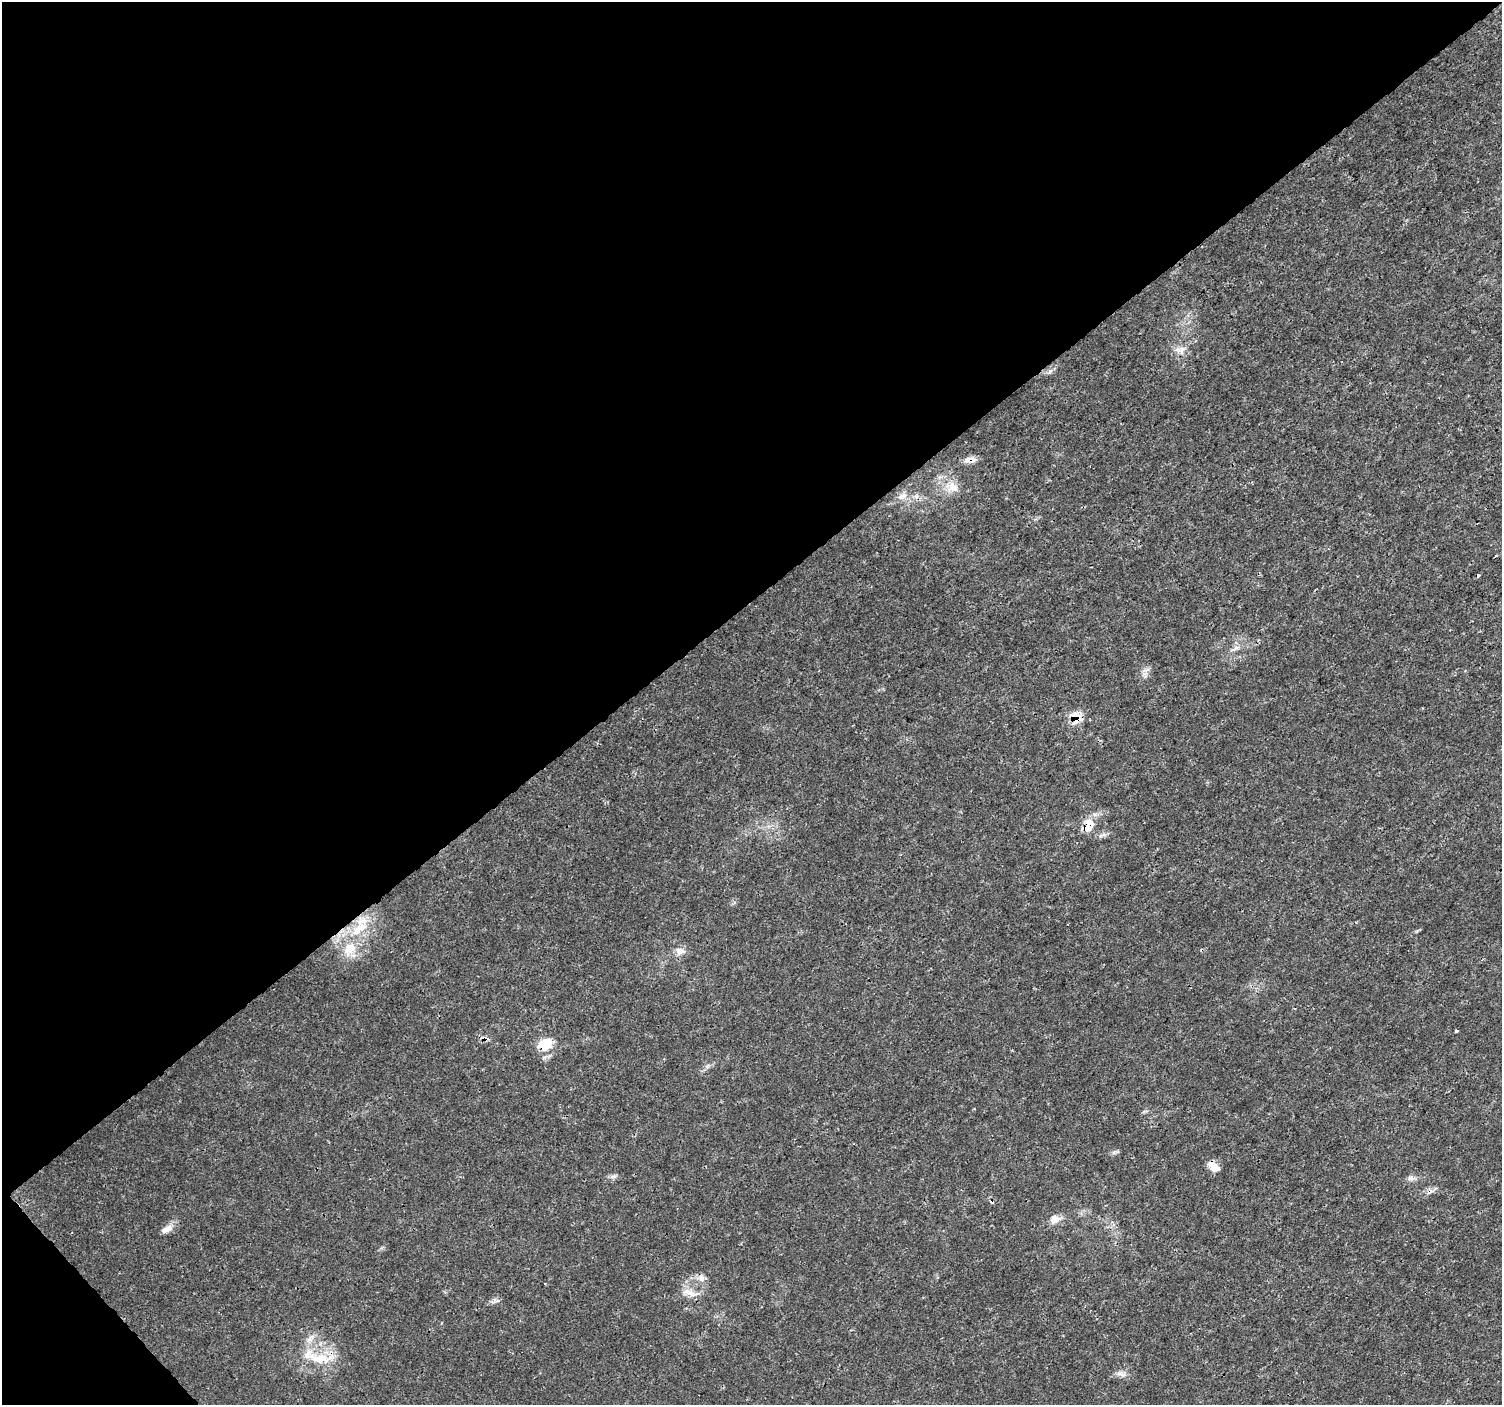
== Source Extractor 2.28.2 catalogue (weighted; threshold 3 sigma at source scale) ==
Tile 5 of 4 x 4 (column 1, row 2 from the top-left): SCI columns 7-1506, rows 3017-4419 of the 6007 x 5966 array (HDU 1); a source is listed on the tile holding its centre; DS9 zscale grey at full resolution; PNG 1504 x 1407 px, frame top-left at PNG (2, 2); no overlay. Shown black and unused: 44% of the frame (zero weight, under 3 of 4 exposures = <1% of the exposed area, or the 3 px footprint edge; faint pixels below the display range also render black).
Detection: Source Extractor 2.28.2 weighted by HDU 2 'WHT'; one run over the whole footprint, this tile lists its part. Background 0.00477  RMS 0.0014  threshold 0.00631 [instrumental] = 3 sigma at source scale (4.5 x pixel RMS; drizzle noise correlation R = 1.50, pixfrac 1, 0.0396/0.0396 arcsec/px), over >= 5 px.
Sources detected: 30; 4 cosmic-ray / hot-pixel residue — not listed; the other 26 listed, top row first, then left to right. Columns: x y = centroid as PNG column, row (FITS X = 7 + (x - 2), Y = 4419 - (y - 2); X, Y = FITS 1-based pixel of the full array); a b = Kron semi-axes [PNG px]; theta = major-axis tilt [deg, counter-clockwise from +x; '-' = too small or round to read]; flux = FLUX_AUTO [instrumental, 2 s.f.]
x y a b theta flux
1181 349 12 10 82 1.1
971 460 16 8 3 0.95
952 487 19 15 -2 2.2
902 496 15 6 14 0.91
1235 648 16 5 29 0.72
1146 670 11 5 24 0.56
1076 718 15 13 -59 2.5
1088 826 15 10 61 2.5
361 928 36 12 36 4.8
349 949 23 15 51 3.5
679 951 13 9 -5 0.98
1456 1031 3 3 - 0.24
484 1038 7 6 - 0.46
545 1044 19 14 29 3.2
707 1066 7 4 35 0.33
1214 1166 15 9 -40 1.4
613 1177 10 4 11 0.4
1410 1178 10 6 2 0.53
1055 1219 14 10 18 1.2
166 1229 17 8 26 1.1
701 1278 10 8 84 0.75
545 1283 3 2 - 0.11
690 1293 24 8 -18 1.4
311 1338 15 7 42 0.97
320 1358 46 14 -4 4.6
1122 1374 16 7 -12 0.76
Overlapping masked pixels (flux is a lower limit): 8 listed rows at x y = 971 460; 1076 718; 1088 826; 361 928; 484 1038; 545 1044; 1214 1166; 320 1358